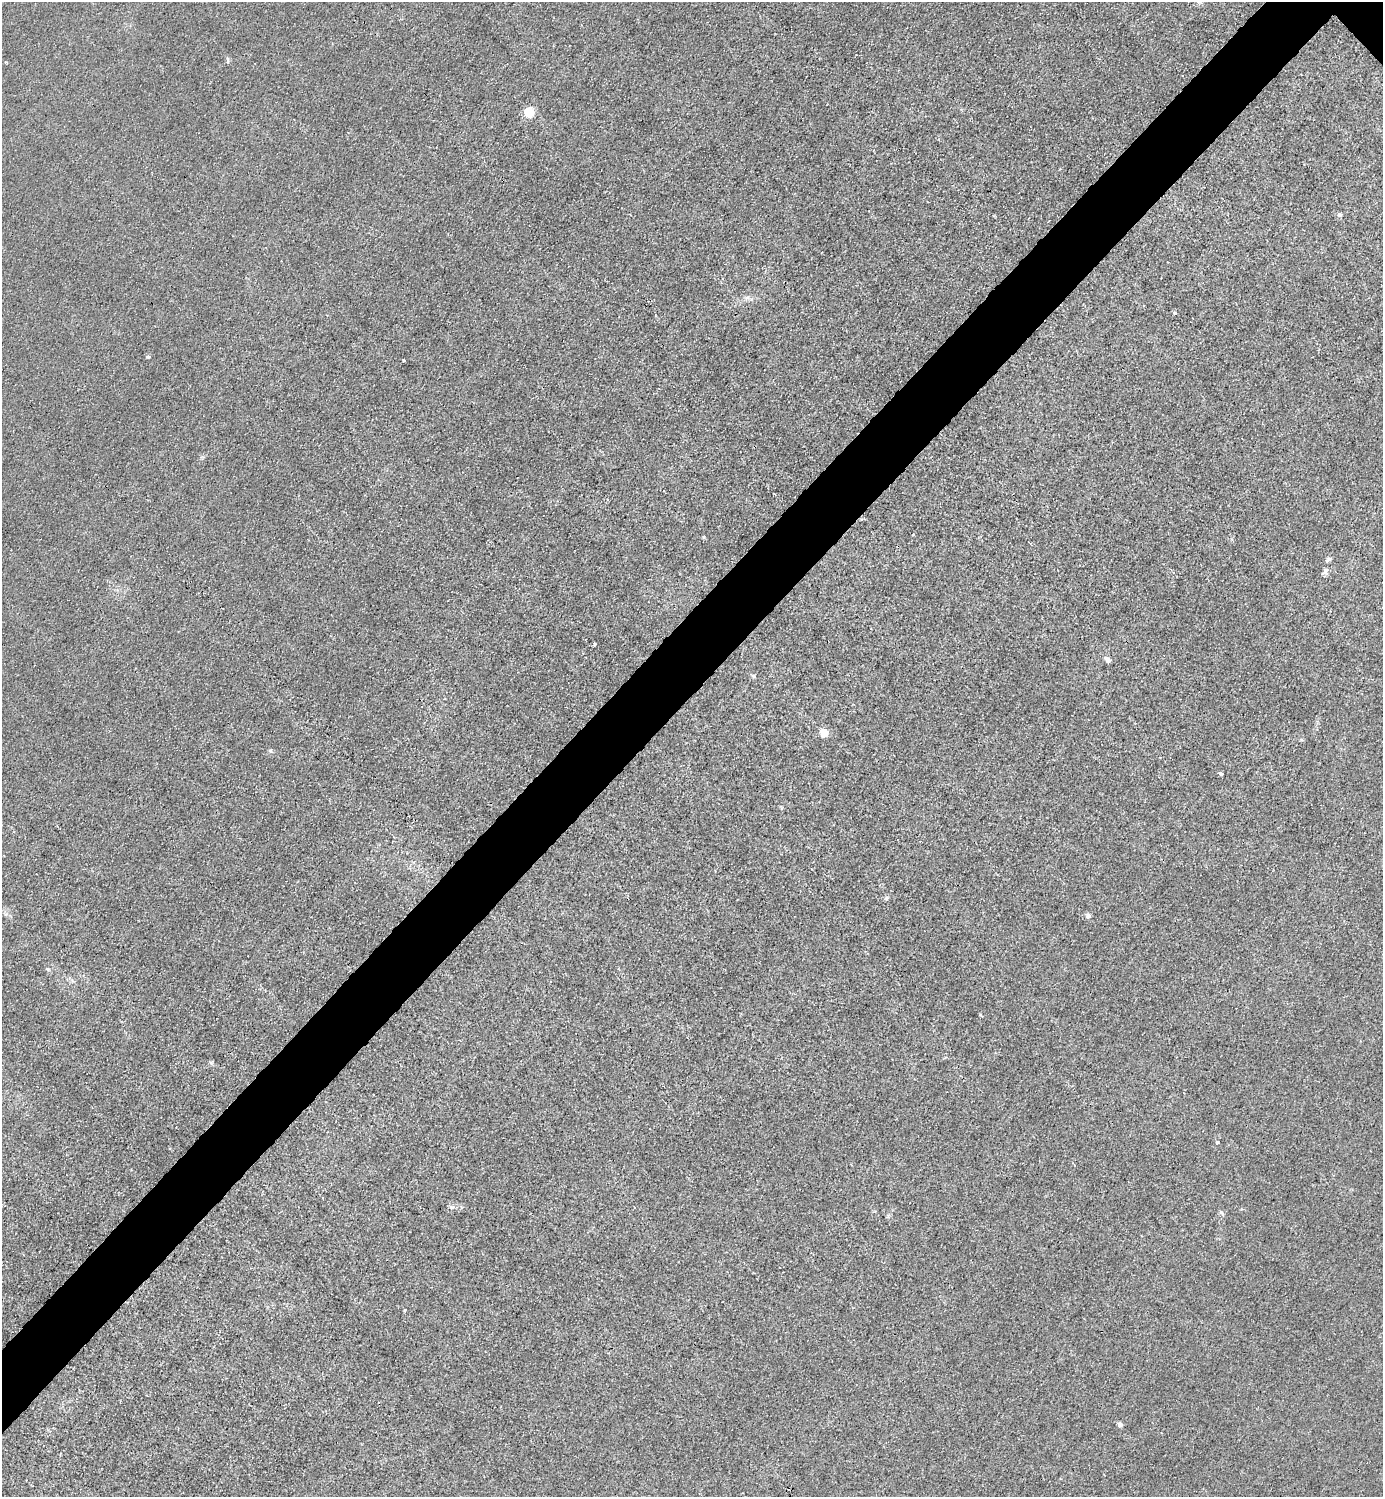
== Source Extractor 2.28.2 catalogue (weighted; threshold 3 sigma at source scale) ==
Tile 7 of 4 x 4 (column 3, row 2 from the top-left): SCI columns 3065-4445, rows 2993-4487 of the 5985 x 5985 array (HDU 1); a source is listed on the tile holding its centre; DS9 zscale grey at full resolution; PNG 1385 x 1499 px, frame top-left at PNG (2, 2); no overlay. Shown black and unused: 5% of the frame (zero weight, under 3 of 4 exposures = <1% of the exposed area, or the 3 px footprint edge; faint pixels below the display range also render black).
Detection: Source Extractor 2.28.2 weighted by HDU 2 'WHT'; one run over the whole footprint, this tile lists its part. Background 0.0214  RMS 0.0062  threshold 0.028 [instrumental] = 3 sigma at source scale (4.5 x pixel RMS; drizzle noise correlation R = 1.50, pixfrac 1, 0.05/0.05 arcsec/px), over >= 5 px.
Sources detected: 21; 2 cosmic-ray / hot-pixel residue — not listed; the other 19 listed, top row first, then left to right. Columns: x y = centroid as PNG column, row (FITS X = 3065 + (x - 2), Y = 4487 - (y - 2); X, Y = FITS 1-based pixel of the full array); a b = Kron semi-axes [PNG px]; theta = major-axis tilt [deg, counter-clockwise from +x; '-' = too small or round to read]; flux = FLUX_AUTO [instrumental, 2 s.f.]
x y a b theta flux
228 61 6 4 71 0.87
529 112 5 5 - 42
1340 215 5 5 - 1
1174 313 5 4 - 0.84
148 357 5 3 - 0.73
404 360 3 3 - 1.8
1329 559 6 6 - 1.2
1325 571 12 5 58 2.1
594 644 4 3 - 0.72
1108 660 4 4 - 4.8
824 733 5 5 - 23
1221 774 4 3 - 1.6
886 898 6 5 - 1.1
1088 916 6 6 - 1.9
47 969 5 5 - 0.77
1217 1142 4 4 - 0.93
451 1207 7 5 -22 1.4
1221 1213 7 4 -46 1
1120 1425 4 4 - 3.3
Unlisted compact peaks at least as high as the median listed source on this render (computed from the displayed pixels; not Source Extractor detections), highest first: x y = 704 537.